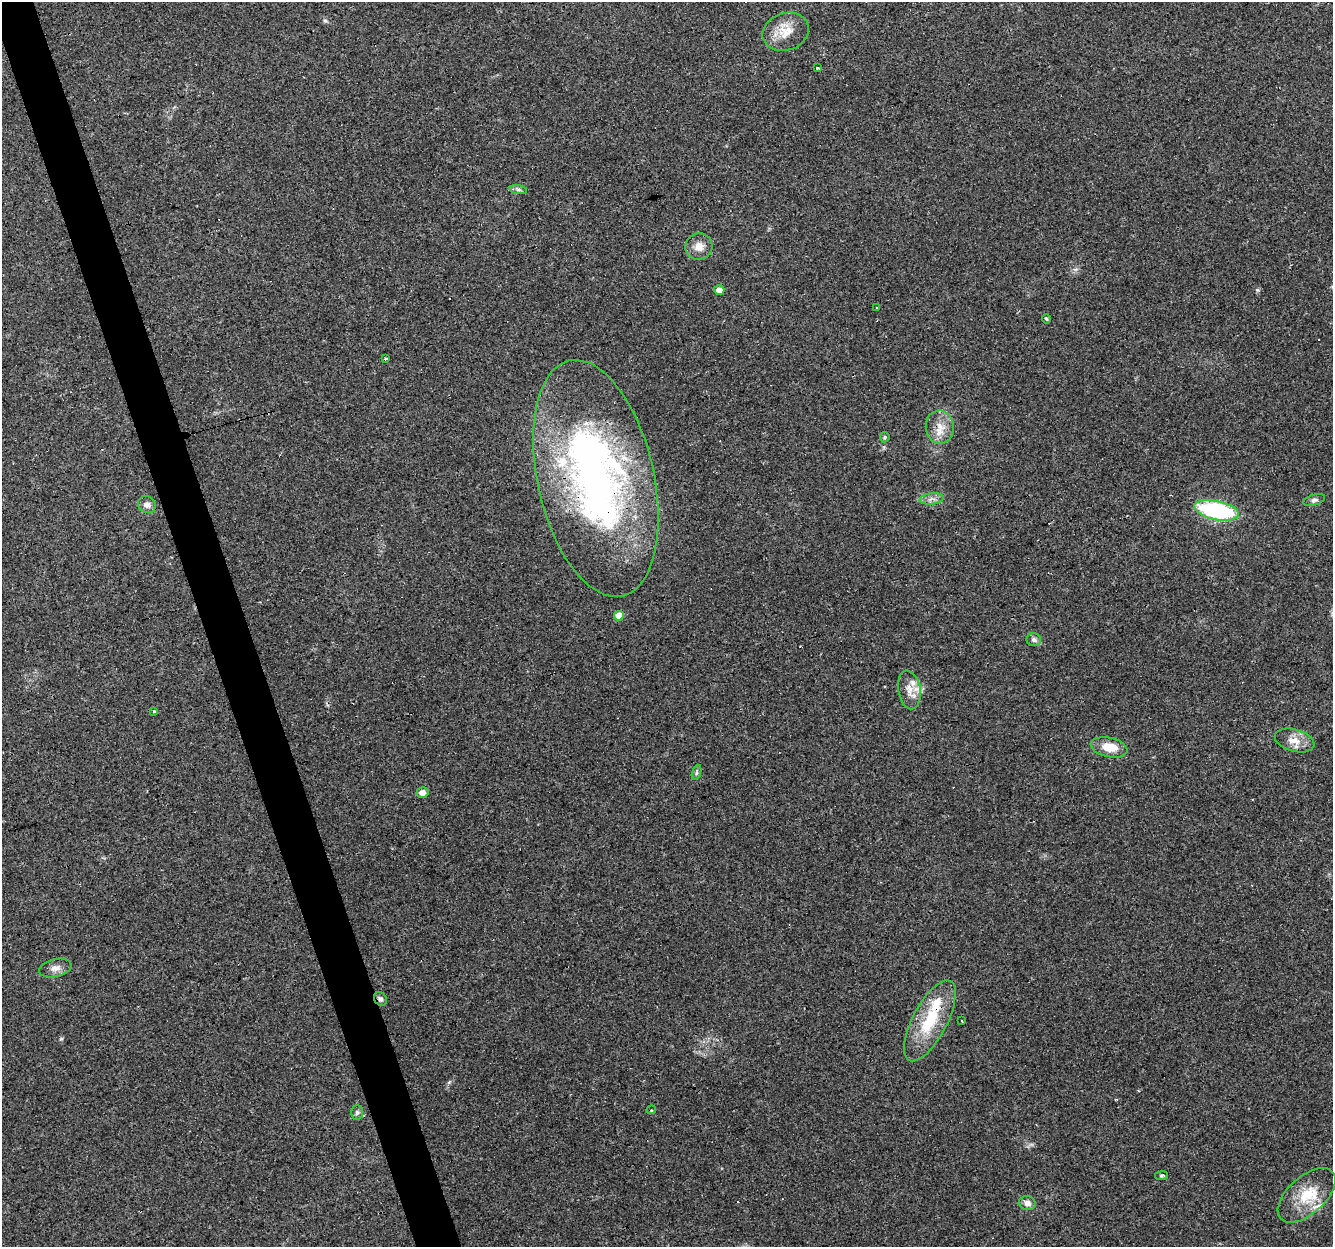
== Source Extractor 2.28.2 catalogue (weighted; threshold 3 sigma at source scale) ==
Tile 11 of 4 x 4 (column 3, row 3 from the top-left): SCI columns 2664-3994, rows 1302-2546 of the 5326 x 5145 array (HDU 1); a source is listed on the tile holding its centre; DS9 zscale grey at full resolution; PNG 1335 x 1249 px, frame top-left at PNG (2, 2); each listed source drawn as its Kron ellipse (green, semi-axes under 4 px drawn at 4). Shown black and unused: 3% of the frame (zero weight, under 3 of 4 exposures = <1% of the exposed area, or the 3 px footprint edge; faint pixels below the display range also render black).
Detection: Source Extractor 2.28.2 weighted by HDU 2 'WHT'; one run over the whole footprint, this tile lists its part. Background 0.0777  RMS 0.0052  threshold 0.0233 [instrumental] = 3 sigma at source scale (4.5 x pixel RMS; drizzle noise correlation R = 1.50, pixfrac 1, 0.0396/0.0396 arcsec/px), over >= 5 px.
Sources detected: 43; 1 inside a brighter object's white glare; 7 cosmic-ray / hot-pixel residue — neither listed nor drawn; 3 inside a brighter listed object's ellipse — not listed separately; the other 32 listed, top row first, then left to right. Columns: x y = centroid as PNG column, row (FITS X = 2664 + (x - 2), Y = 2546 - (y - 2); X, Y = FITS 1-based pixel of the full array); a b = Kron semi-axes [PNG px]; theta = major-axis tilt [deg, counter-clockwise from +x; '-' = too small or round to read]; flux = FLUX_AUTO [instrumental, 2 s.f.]
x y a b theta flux
786 32 23 18 18 10
817 68 3 3 - 0.99
518 190 9 4 -9 1.2
699 246 13 13 - 5.1
719 290 5 5 - 3.7
876 307 3 2 - 0.6
1046 319 5 4 - 0.61
385 359 3 3 - 10
940 427 17 14 -81 7.5
885 437 5 5 - 0.69
596 478 121 58 -77 260
932 499 12 5 7 2.4
1314 500 11 5 18 1.7
147 505 9 8 - 2.5
1216 510 23 9 -12 66
619 616 5 5 - 8.3
1034 640 7 6 - 1.5
909 690 19 11 -80 6.2
154 712 3 3 - 1.6
1295 740 20 11 -15 6.5
1109 747 18 9 -12 9.8
696 773 8 3 71 0.91
422 793 6 5 - 3
55 968 16 9 12 3.7
380 999 7 6 - 1.3
930 1021 45 17 62 26
962 1021 3 2 - 1.1
651 1110 5 3 - 0.71
357 1112 7 6 - 1.1
1161 1176 7 4 8 0.82
1307 1195 35 18 42 17
1027 1203 8 7 - 3.1
Overlapping masked pixels (flux is a lower limit): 3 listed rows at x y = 596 478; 380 999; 930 1021